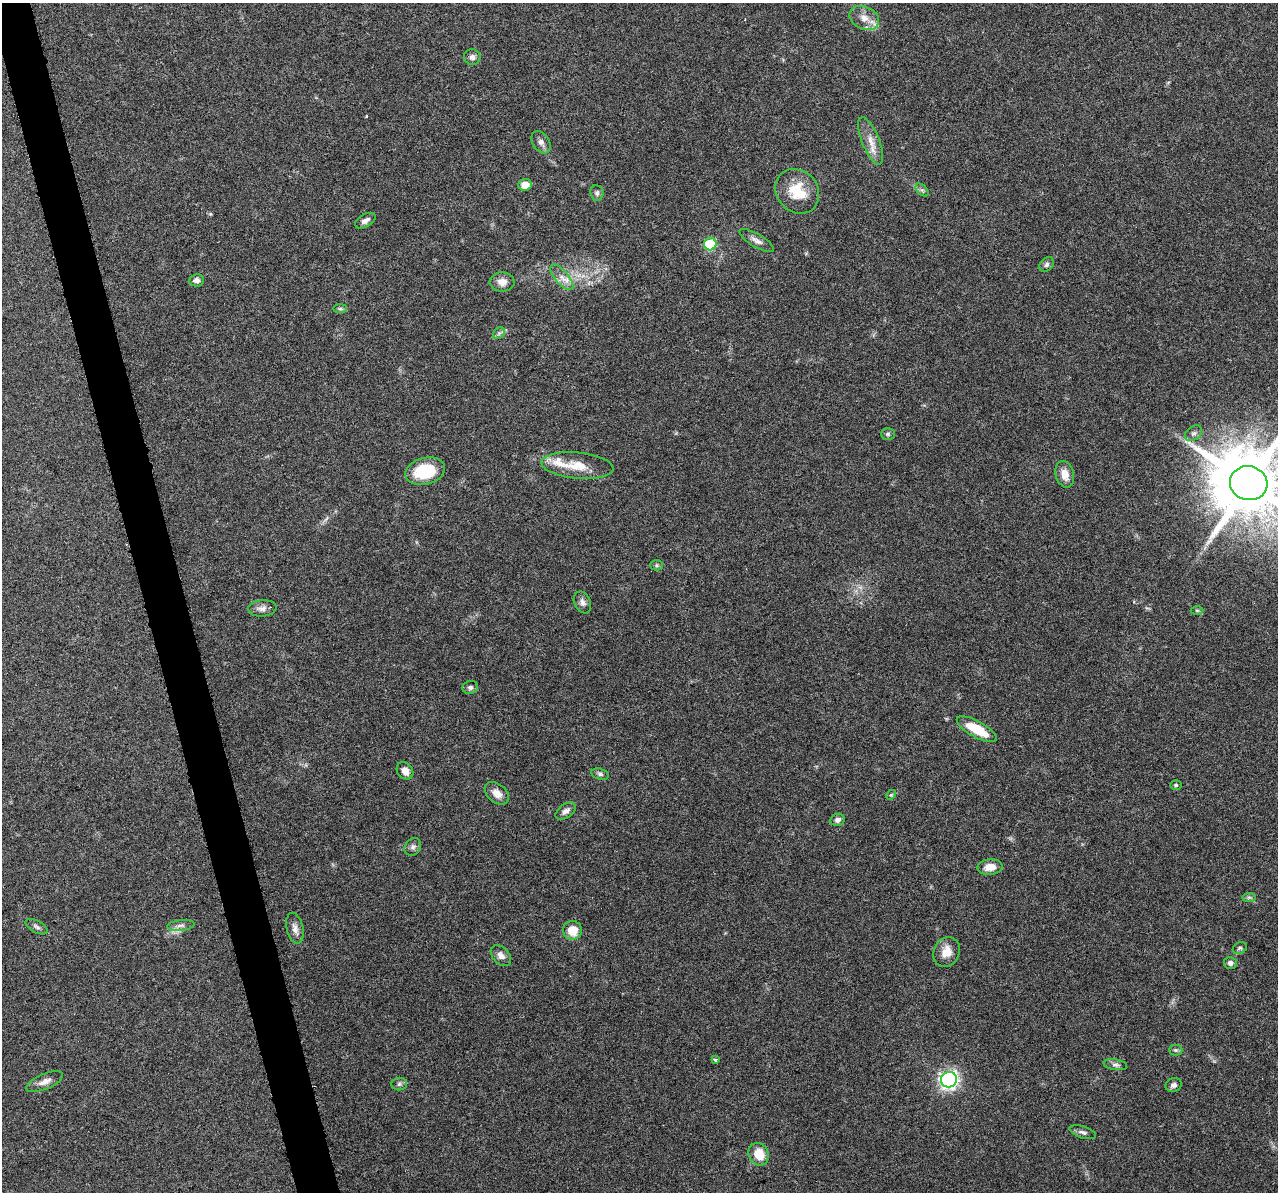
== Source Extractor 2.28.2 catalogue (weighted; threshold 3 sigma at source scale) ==
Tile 11 of 4 x 4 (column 3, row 3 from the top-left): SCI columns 2554-3829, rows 1238-2427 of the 5108 x 4904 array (HDU 1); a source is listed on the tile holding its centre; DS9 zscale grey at full resolution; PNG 1280 x 1194 px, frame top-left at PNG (2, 3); each listed source drawn as its Kron ellipse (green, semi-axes under 4 px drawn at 4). Shown black and unused: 3% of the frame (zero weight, under 3 of 6 exposures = <1% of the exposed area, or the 3 px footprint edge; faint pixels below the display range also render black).
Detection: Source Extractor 2.28.2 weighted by HDU 2 'WHT'; one run over the whole footprint, this tile lists its part. Background 0.0444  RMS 0.0026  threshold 0.0106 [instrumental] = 3 sigma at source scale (4.09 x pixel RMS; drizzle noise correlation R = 1.36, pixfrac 0.8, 0.0396/0.0396 arcsec/px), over >= 5 px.
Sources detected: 58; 2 inside a brighter listed object's ellipse — not listed separately; the other 56 listed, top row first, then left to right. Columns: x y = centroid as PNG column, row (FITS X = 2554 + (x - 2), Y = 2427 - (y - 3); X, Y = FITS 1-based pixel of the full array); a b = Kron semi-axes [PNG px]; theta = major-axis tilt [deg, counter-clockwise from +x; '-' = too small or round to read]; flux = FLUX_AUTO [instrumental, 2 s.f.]
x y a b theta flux
864 18 15 11 -26 2.7
472 57 8 7 - 0.92
871 141 25 8 -68 3
541 142 12 8 -56 1.2
525 185 7 6 - 2.4
922 190 8 4 -44 0.52
797 191 24 20 -48 7.4
597 193 8 6 -83 0.66
365 221 11 6 29 1
757 241 19 6 -30 1.5
710 244 6 6 - 16
1047 264 8 6 46 0.67
562 277 16 6 -50 1.8
196 280 8 6 5 0.94
502 282 12 9 -1 1.8
340 309 7 4 0 0.48
499 333 6 5 - 0.56
1193 433 9 6 38 0.82
888 434 7 5 1 0.5
577 466 36 13 -5 5.8
425 471 20 13 14 11
1065 474 13 9 -75 2.7
1249 483 19 17 -13 2600
657 565 6 5 - 0.42
582 602 11 8 -66 1.1
262 608 14 8 5 1.4
1197 610 6 4 -1 0.33
470 687 8 6 14 0.59
977 729 22 8 -29 7.4
405 771 9 7 -49 1.7
600 774 9 5 -15 0.67
1176 785 6 5 - 0.36
497 793 14 9 -39 2.1
891 795 5 4 - 0.3
566 811 11 6 36 1.2
838 820 7 6 - 0.93
413 847 9 7 54 0.87
990 867 12 8 6 2.4
1249 897 7 4 0 0.47
181 925 13 5 7 1
36 927 12 6 -28 0.72
295 928 16 8 -76 1.5
573 930 9 9 - 4.1
1240 948 7 5 26 0.49
947 952 15 12 64 3.2
501 956 12 8 -46 1.4
1230 963 6 6 - 0.88
1176 1050 7 5 0 0.48
715 1060 4 3 - 0.6
1115 1065 12 5 -9 0.78
949 1080 8 7 - 80
45 1082 19 7 23 1.8
399 1084 7 6 - 0.59
1173 1085 8 7 - 0.87
1083 1132 14 6 -18 0.86
759 1154 11 10 - 4.5
Isophote crosses this tile's border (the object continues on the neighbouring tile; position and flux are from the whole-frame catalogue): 1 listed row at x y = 1249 483